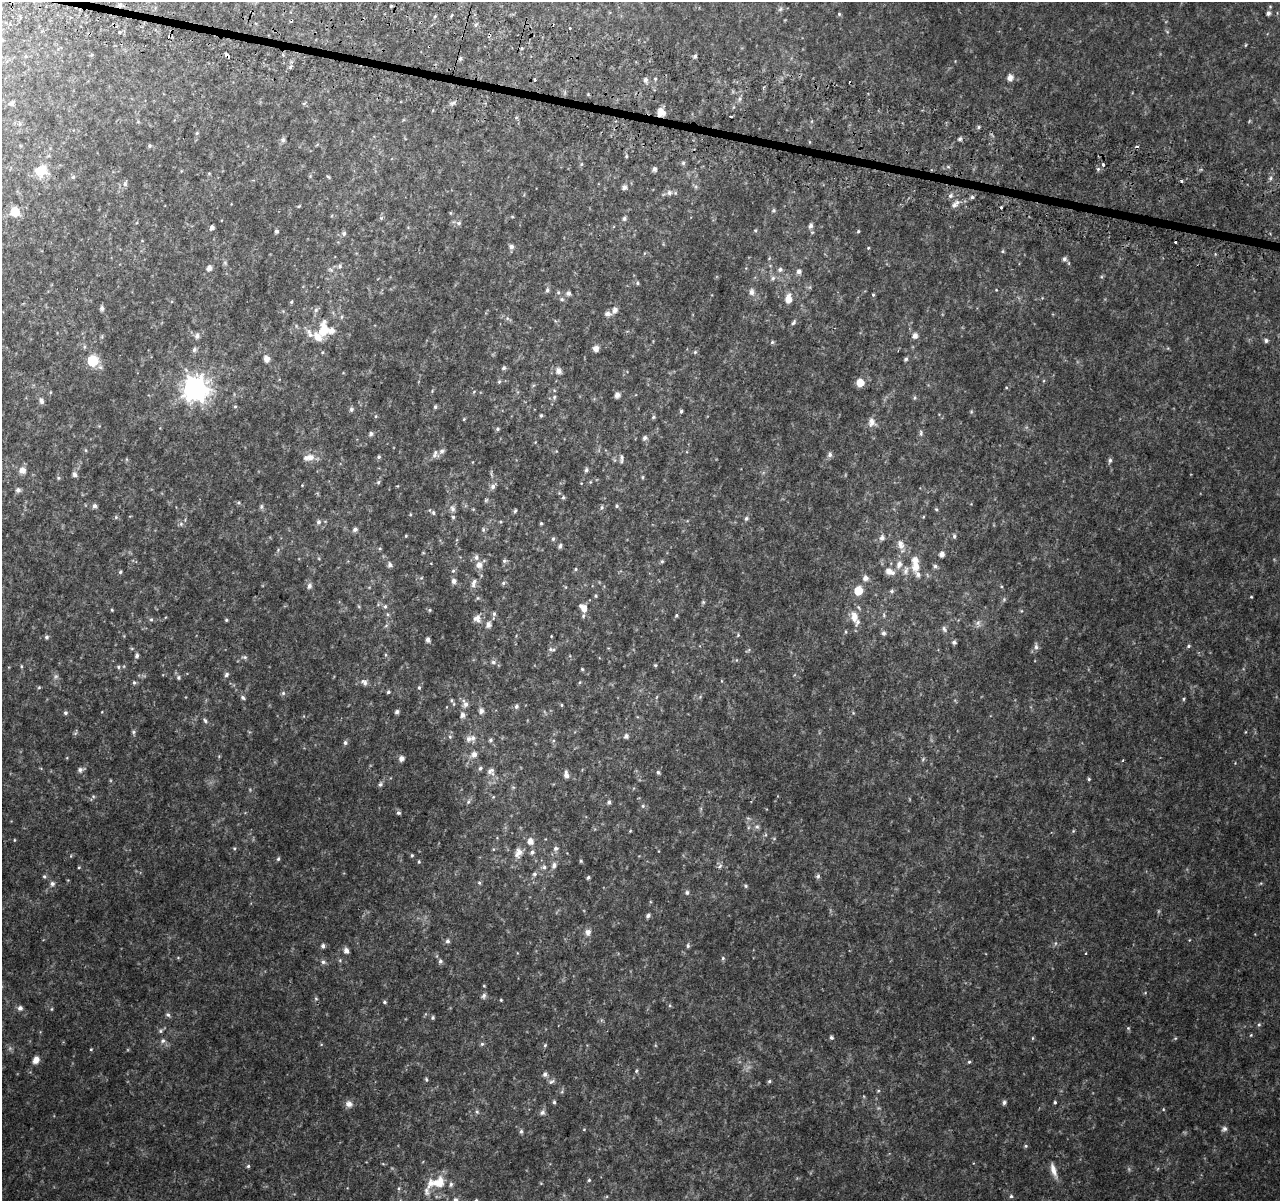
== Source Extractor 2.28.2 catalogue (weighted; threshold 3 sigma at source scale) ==
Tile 11 of 4 x 4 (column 3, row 3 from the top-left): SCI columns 2598-3875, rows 1465-2663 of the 5195 x 5393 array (HDU 1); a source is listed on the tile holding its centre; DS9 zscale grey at full resolution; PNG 1282 x 1203 px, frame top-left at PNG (2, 2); no overlay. Shown black and unused: <1% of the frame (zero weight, under 2 of 3 exposures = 3% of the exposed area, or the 3 px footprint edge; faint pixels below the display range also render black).
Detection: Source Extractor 2.28.2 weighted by HDU 2 'WHT'; one run over the whole footprint, this tile lists its part. Background 0.0588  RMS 0.0091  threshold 0.0411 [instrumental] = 3 sigma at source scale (4.5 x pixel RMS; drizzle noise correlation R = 1.50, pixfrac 1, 0.0396/0.0396 arcsec/px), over >= 5 px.
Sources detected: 342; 1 too faint to see at this stretch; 4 cosmic-ray / hot-pixel residue — not listed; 13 inside a brighter listed object's ellipse — not listed separately; the other 324 listed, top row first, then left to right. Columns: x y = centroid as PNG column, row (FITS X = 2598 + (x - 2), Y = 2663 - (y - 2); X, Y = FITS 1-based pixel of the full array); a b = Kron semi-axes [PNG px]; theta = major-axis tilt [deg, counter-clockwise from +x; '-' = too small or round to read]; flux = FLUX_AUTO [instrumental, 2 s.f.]
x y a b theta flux
120 5 6 4 46 1.3
391 6 3 3 - 0.77
780 9 7 5 46 1.7
1268 13 5 5 - 2.5
839 14 5 4 - 1
569 28 3 3 - 2.5
120 32 3 3 - 2.4
1246 45 5 3 - 0.74
227 55 5 3 - 6.9
695 56 4 4 - 1.7
460 58 5 5 - 1.4
290 67 6 3 71 1.3
1010 78 8 7 - 3.9
534 80 4 3 - 5.4
646 80 7 6 - 2.8
764 87 4 3 - 0.92
740 99 7 4 88 1.7
12 103 8 5 27 2
661 112 8 7 - 9.1
731 116 4 3 - 6.7
20 124 6 4 -46 1.3
979 127 5 4 - 1.2
197 133 5 4 - 1.1
960 139 6 4 22 1.6
283 140 7 6 - 1.9
149 146 5 5 - 1.4
626 156 5 4 - 1.1
683 163 6 5 - 1.6
581 164 6 4 89 1.1
1103 164 4 3 - 1.7
654 169 5 4 - 2.9
1098 169 5 5 - 1.4
41 171 16 15 - 15
209 173 5 3 - 0.78
73 177 5 5 - 1.4
328 177 6 4 -30 0.99
1271 178 6 4 89 1.5
1181 181 3 3 - 4.2
125 184 6 6 - 2
624 187 5 5 - 3.3
669 193 7 6 - 3.3
950 196 6 5 - 2
972 197 5 5 - 1.6
954 205 8 6 45 3.3
299 206 5 3 - 0.77
773 210 6 4 45 1
15 212 6 6 - 26
624 218 6 6 - 1.8
459 223 7 5 3 2.1
811 226 6 5 - 2.9
212 227 5 4 - 2.5
755 230 5 4 - 0.99
276 231 4 4 - 1.7
858 231 4 3 - 1.1
344 234 6 6 - 2.1
511 247 6 6 - 2.8
868 248 4 3 - 0.76
1003 251 5 3 - 0.96
1064 259 6 5 - 2.6
340 266 6 5 - 1.5
209 268 5 5 - 3.9
780 269 6 5 - 2.3
799 271 6 5 - 3.1
773 278 6 6 - 1.9
637 283 5 5 - 1.3
547 290 6 5 - 2
558 292 5 5 - 1.3
752 292 9 7 -90 3.5
568 293 6 5 - 2.5
873 295 5 4 - 1
562 299 6 5 - 1.6
788 299 9 6 85 8.8
291 302 4 4 - 0.92
102 308 6 5 - 2.4
316 310 7 6 - 2.3
615 310 6 5 - 4.6
608 314 10 6 -2 2.9
793 322 7 5 56 1.8
324 329 14 10 80 16
310 335 10 7 -45 3.9
197 336 7 6 - 2.9
915 336 6 5 - 4.5
1266 340 5 5 - 2
772 342 5 4 - 1.3
596 348 7 6 - 4.3
194 350 7 5 79 1.9
695 352 6 4 45 1.2
266 359 5 5 - 5.2
906 359 5 4 - 1.8
93 361 6 6 - 55
504 368 6 5 - 1.6
559 371 6 5 - 4.7
499 382 6 5 - 1.1
860 383 6 5 - 14
195 389 9 8 - 770
617 395 5 4 - 4.8
554 397 6 5 - 1.7
41 400 8 6 -68 2.9
235 406 4 4 - 0.97
435 407 5 4 - 1.6
351 409 6 6 - 2
681 411 5 4 - 1.5
541 415 4 4 - 1.3
376 416 5 3 - 0.87
653 417 5 4 - 1.2
464 419 4 4 - 0.82
872 422 11 8 89 5.5
497 429 5 4 - 1.3
921 433 9 4 -86 1.6
371 434 5 5 - 2.4
645 438 7 6 - 2.2
441 451 8 7 - 3
830 454 6 5 - 2.8
434 455 8 6 49 3
309 457 17 9 9 7.5
379 457 5 4 - 1.3
622 457 9 4 -86 2.1
1110 460 7 5 75 1.7
22 470 9 8 - 5.4
586 470 6 5 - 1.8
75 474 6 5 - 2.8
642 477 5 3 - 0.95
58 478 5 4 - 1.2
378 482 6 5 - 1.4
493 487 7 6 - 3
18 490 5 5 - 2.9
563 497 5 4 - 1.3
239 503 5 4 - 1.1
94 506 6 5 - 2.6
617 506 5 4 - 1.2
261 507 8 5 84 1.5
602 508 6 5 - 1.6
452 509 9 7 -73 3
936 509 4 4 - 1.1
515 511 6 4 62 1.2
433 513 7 5 -70 1.4
116 517 5 4 - 1.2
746 519 6 6 - 1.7
318 522 6 6 - 2.3
541 523 4 3 - 1.1
181 524 6 5 - 1.8
355 529 5 5 - 2.7
483 530 6 4 80 1.4
406 536 4 3 - 0.8
954 536 6 4 -81 1.5
882 538 6 5 - 3.2
553 539 6 5 - 1.5
900 544 11 7 -71 5.4
560 546 6 4 75 1.9
942 554 5 4 - 3.6
504 561 6 6 - 1.8
662 561 5 5 - 1.2
899 564 9 7 70 4.4
390 565 6 5 - 2.8
479 565 8 8 - 5.2
935 566 5 5 - 2
915 567 9 7 86 8.2
576 569 4 4 - 1
888 571 7 6 - 5.2
906 571 12 6 70 3.5
120 572 5 5 - 1.2
866 578 6 6 - 3.8
454 581 5 5 - 3.3
474 583 13 6 71 3.9
503 583 6 5 - 1.5
309 586 7 6 - 3
858 591 6 5 - 22
892 591 6 4 -20 1.4
596 596 5 4 - 1.1
1251 597 4 3 - 0.68
1004 599 6 4 47 1.4
703 602 5 5 - 1.2
385 606 6 5 - 1.5
583 608 11 8 -55 6.8
112 610 4 3 - 0.72
430 610 5 3 - 0.86
494 614 6 5 - 1.7
676 615 5 4 - 1.1
884 615 6 4 -89 1.2
854 617 13 7 -77 8.4
477 618 9 9 - 4.8
151 619 5 5 - 1.3
226 620 4 4 - 0.99
978 623 9 6 -60 2.7
488 624 8 6 75 3.1
944 629 9 5 -74 2.1
846 632 5 3 - 0.89
884 633 6 5 - 2.3
738 635 6 4 47 0.92
46 637 6 6 - 1.7
428 640 4 4 - 3.1
954 642 5 5 - 2.3
1189 646 6 4 28 1.3
1036 647 9 5 -83 2.4
550 649 7 6 - 2
137 656 6 5 - 2.2
245 657 7 5 -19 1.5
493 662 6 5 - 1.9
655 665 4 4 - 1.1
21 666 5 3 - 0.88
118 667 6 5 - 1.4
582 669 5 3 - 0.87
226 675 7 5 49 2
178 677 6 5 - 1.6
364 682 11 7 -40 3.6
134 683 5 4 - 1.4
39 687 5 4 - 0.96
419 688 5 4 - 1.2
388 692 4 4 - 1.3
283 693 5 5 - 1.6
700 697 5 4 - 1
243 698 6 5 - 1.7
1184 699 5 3 - 1
451 700 5 3 - 0.95
465 704 8 7 - 3.3
562 705 5 3 - 0.83
516 706 6 6 - 2.1
481 711 5 5 - 3.4
397 712 5 4 - 2.2
65 713 5 5 - 1.6
462 715 6 5 - 3.2
205 721 7 4 -62 1.7
133 732 6 5 - 1.3
626 736 5 5 - 3.1
450 737 5 5 - 1.3
469 739 8 7 - 3.7
490 740 5 4 - 1.5
345 743 5 5 - 2
474 754 7 6 - 4.1
401 759 5 5 - 4.3
923 759 6 4 49 1.2
480 768 6 4 72 1.5
80 770 6 6 - 2.5
491 771 10 9 - 4
658 772 5 5 - 1.6
567 776 8 6 -63 3.8
1089 779 4 4 - 1.1
380 784 6 5 - 1.8
93 796 6 4 -19 1.1
468 802 6 4 46 1.4
609 802 5 4 - 2.1
643 806 5 5 - 1.3
398 813 6 5 - 1.6
757 827 6 5 - 1.9
1073 831 6 3 72 0.83
14 840 4 3 - 0.64
530 841 6 6 - 5.9
234 848 5 3 - 0.89
556 848 7 6 - 2.2
532 852 7 5 71 2.1
519 853 11 8 59 6.7
412 855 4 4 - 1.1
278 859 5 4 - 1.3
581 861 5 3 - 0.96
419 862 5 4 - 1
554 865 7 6 - 3
720 866 7 4 54 1.6
79 867 4 3 - 0.72
544 867 6 5 - 1.8
534 874 6 5 - 1.6
44 876 5 5 - 1.3
818 876 6 5 - 1.8
588 877 5 4 - 1.3
479 883 6 4 -1 1.1
52 884 7 6 - 2.3
745 886 6 4 -23 1.3
687 892 7 5 77 1.5
648 915 6 5 - 1.9
588 932 9 8 - 3.8
447 941 6 5 - 2.1
323 946 5 4 - 2.4
688 946 6 4 -78 1.5
346 950 5 5 - 4
1085 954 3 2 - 0.75
723 958 5 4 - 1.3
440 961 5 5 - 2.2
323 962 6 5 - 2.2
484 986 4 3 - 0.65
484 996 8 5 67 2.1
316 999 6 3 -19 0.93
501 1000 4 4 - 0.76
384 1002 5 4 - 1.4
20 1008 6 6 - 3
52 1009 5 3 - 0.81
168 1015 7 6 - 1.8
433 1017 5 4 - 1.4
1259 1025 6 5 - 1.3
1128 1028 5 4 - 1.1
160 1031 5 5 - 1.3
1251 1035 4 4 - 0.78
831 1037 4 4 - 1.7
1032 1038 5 3 - 0.87
163 1041 7 6 - 2.4
482 1044 5 5 - 1.5
545 1045 5 4 - 1.1
91 1049 4 3 - 0.66
36 1060 7 6 - 6.2
969 1062 5 4 - 1.1
636 1071 5 4 - 1.2
545 1074 6 5 - 2.7
426 1079 6 4 -89 1.2
769 1081 5 4 - 1.3
551 1082 9 5 35 1.9
878 1091 5 3 - 0.86
554 1102 5 3 - 1.3
1004 1102 5 5 - 2.2
1055 1102 4 3 - 1.1
349 1104 9 8 - 4.3
1163 1109 5 3 - 0.75
477 1112 6 5 - 1.4
542 1112 7 6 - 2.2
1224 1129 7 6 - 2.2
521 1131 6 5 - 1.5
1026 1146 5 4 - 1.1
248 1166 5 5 - 1.3
1053 1170 21 6 -73 6.7
440 1180 10 7 -69 5.8
589 1180 4 4 - 1.1
430 1183 11 8 67 6.6
451 1184 6 5 - 1.8
399 1188 5 3 - 0.97
1011 1196 5 5 - 1.3
455 1200 5 5 - 2.7
476 1200 4 4 - 0.99
Overlapping masked pixels (flux is a lower limit): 3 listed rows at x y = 120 5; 227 55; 661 112
Isophote crosses this tile's border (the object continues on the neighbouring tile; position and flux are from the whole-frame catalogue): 2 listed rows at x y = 455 1200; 476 1200